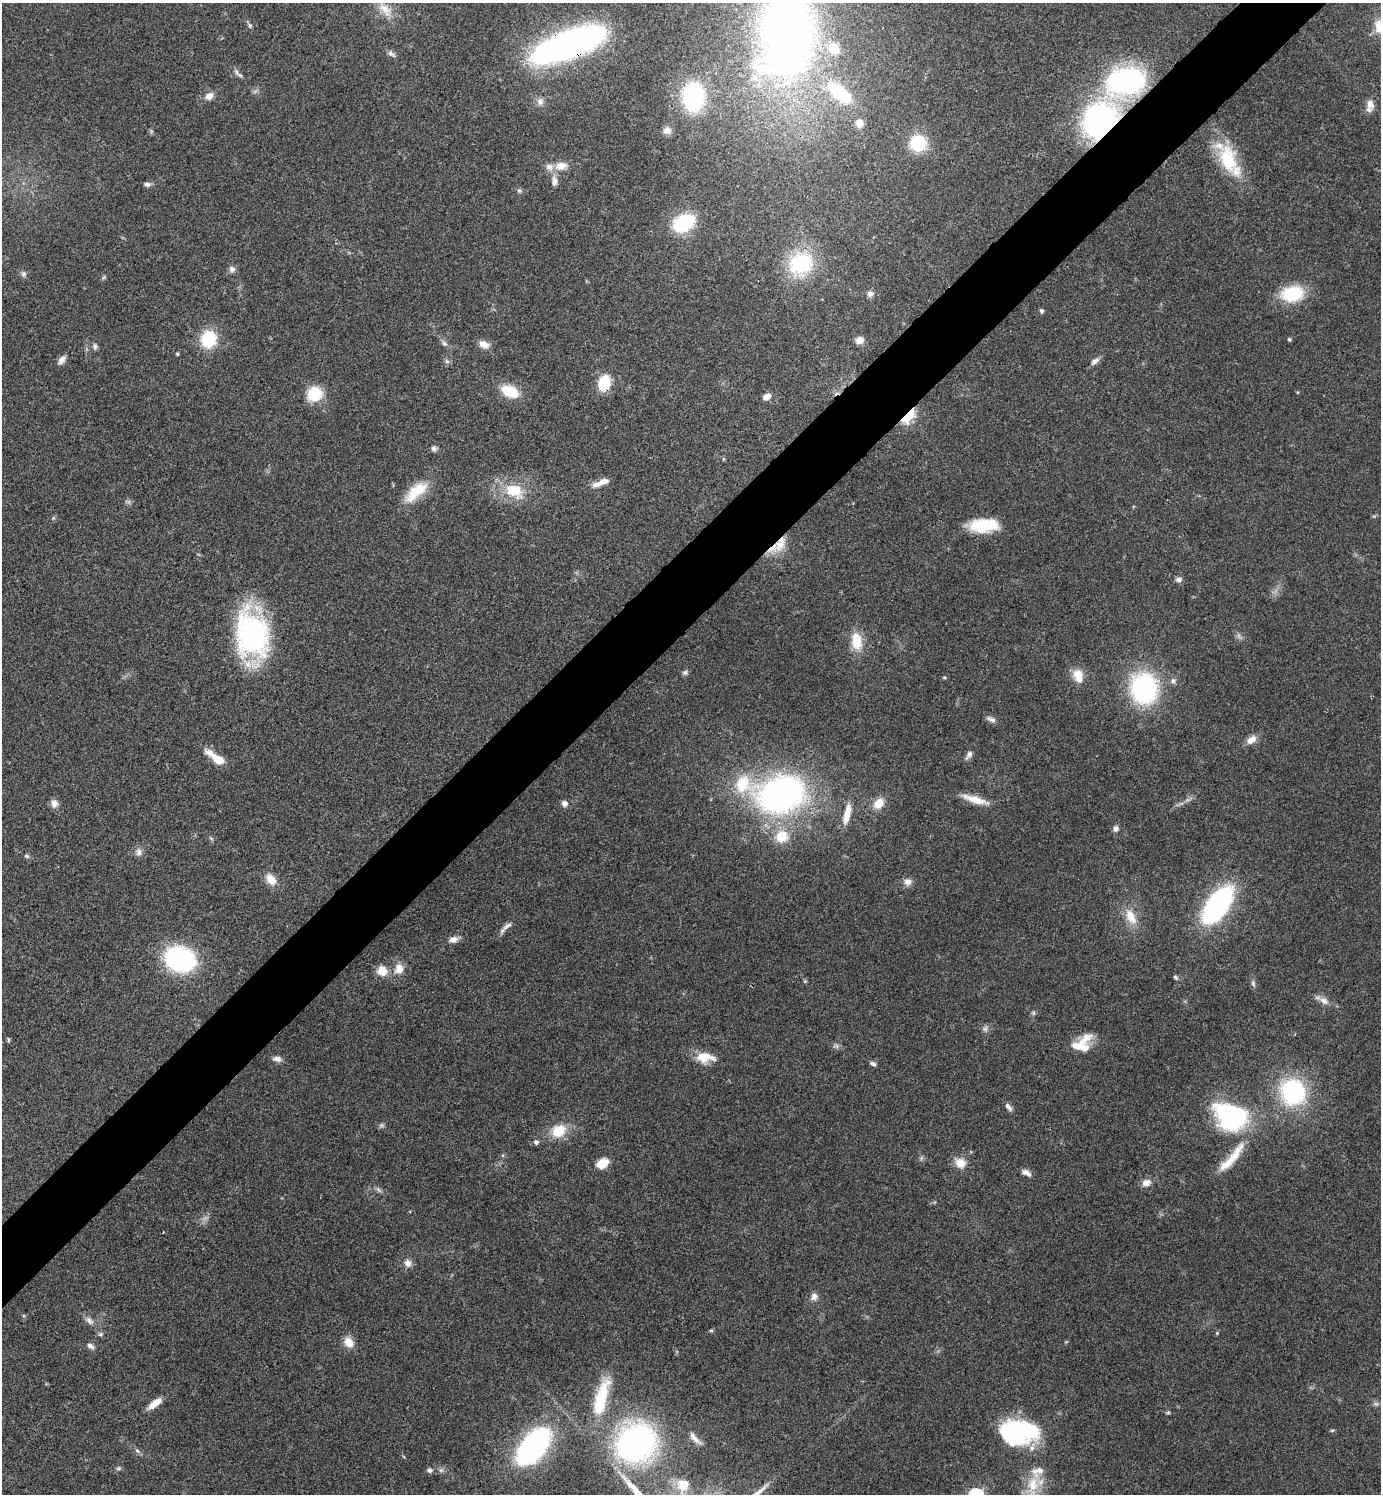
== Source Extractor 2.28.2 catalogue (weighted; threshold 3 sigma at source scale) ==
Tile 10 of 4 x 4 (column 2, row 3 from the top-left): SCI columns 1681-3059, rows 1496-2987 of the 5977 x 5979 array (HDU 1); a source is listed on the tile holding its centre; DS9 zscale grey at full resolution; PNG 1383 x 1496 px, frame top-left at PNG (2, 3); no overlay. Shown black and unused: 5% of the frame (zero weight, under 3 of 4 exposures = <1% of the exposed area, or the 3 px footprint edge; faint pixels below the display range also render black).
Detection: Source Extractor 2.28.2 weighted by HDU 2 'WHT'; one run over the whole footprint, this tile lists its part. Background 0.044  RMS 0.0048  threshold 0.0217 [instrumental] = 3 sigma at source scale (4.5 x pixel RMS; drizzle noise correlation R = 1.50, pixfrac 1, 0.05/0.05 arcsec/px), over >= 5 px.
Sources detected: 153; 6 too faint to see at this stretch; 1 inside a brighter object's white glare — not listed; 13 inside a brighter listed object's ellipse — not listed separately; the other 133 listed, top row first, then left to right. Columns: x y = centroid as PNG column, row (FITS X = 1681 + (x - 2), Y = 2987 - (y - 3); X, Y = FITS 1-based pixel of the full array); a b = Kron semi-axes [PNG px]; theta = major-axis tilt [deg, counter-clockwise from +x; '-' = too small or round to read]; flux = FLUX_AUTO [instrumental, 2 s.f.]
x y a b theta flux
385 9 29 13 -46 11
250 26 7 5 -89 1
787 34 88 57 83 340
569 44 56 19 21 270
391 54 13 6 -38 1.8
240 75 10 5 -32 1.5
1126 81 36 25 15 100
255 91 7 4 19 0.98
839 93 26 12 -39 32
209 96 13 9 32 3.4
693 97 20 15 -87 73
540 102 10 9 - 2.6
1370 104 12 8 -79 3.8
1100 121 36 29 56 120
859 123 10 9 - 4.2
667 131 10 9 - 2.8
918 143 13 12 - 26
1228 159 39 22 -74 25
561 166 16 10 10 6
554 181 16 7 -88 3.2
147 184 9 6 -1 1.6
519 191 7 5 -42 0.97
683 223 15 10 27 47
801 264 28 25 36 37
232 269 9 8 - 1.9
23 274 8 7 - 1.5
104 277 8 4 31 0.8
870 294 9 8 - 2.1
1292 294 23 16 9 25
1041 311 6 5 - 1.1
209 339 16 14 71 24
1289 339 4 4 - 0.86
859 340 9 8 - 3.8
444 344 9 7 -43 1.6
484 344 13 8 -24 4.1
95 346 9 6 -83 1.4
177 354 4 4 - 0.72
61 360 12 7 52 2.5
447 361 7 6 - 1.1
1095 361 12 6 37 2.3
604 383 13 9 77 19
510 391 15 9 -22 20
1297 392 5 3 - 0.43
314 394 14 13 - 17
767 397 10 7 32 3.3
908 416 12 6 49 42
434 449 7 7 - 1.4
723 459 5 3 - 0.49
604 481 13 7 18 4
514 491 22 15 -28 16
416 492 37 15 41 14
128 502 7 4 18 1
53 518 6 4 72 0.66
983 525 33 14 2 19
780 544 27 12 60 10
1178 580 9 7 -5 1.7
252 635 40 27 -78 120
856 641 21 13 -83 11
685 672 7 7 - 1.2
1078 674 15 12 11 6.1
944 677 5 3 - 0.55
1173 681 8 8 - 1.8
1144 688 24 22 -90 83
991 719 14 6 -25 2.1
1251 740 14 9 40 3.9
969 755 14 6 57 2.2
216 758 26 8 -36 9.5
742 784 25 23 77 21
781 795 31 22 18 210
974 799 32 8 -17 8.2
54 803 10 9 - 3
564 803 6 6 - 2.4
879 803 15 11 48 7
847 814 29 8 77 8.3
1116 829 8 7 - 1.8
782 836 17 16 - 11
211 838 7 3 -37 0.65
139 852 12 9 -84 2.5
26 856 8 5 -27 1
271 879 13 9 -54 6.5
907 882 10 10 - 2.9
1217 905 33 16 54 110
1131 917 24 13 -62 9.1
507 926 19 6 34 2.7
453 939 11 8 15 3
180 959 23 18 -19 84
399 968 14 11 66 5.6
382 971 10 9 - 8
1175 977 7 5 -55 0.95
1324 1001 13 8 -30 3.5
1033 1013 6 5 - 0.87
985 1029 9 7 57 1.6
8 1040 6 4 -84 0.69
836 1046 10 5 -7 1.4
1078 1046 36 12 43 11
703 1056 18 13 -2 9
277 1059 11 7 -9 2.3
873 1064 8 5 -25 1.3
1293 1092 23 21 -60 61
1008 1107 12 6 -51 1.9
1232 1116 37 27 -23 67
559 1131 15 12 30 13
536 1142 6 6 - 1.5
1234 1157 49 12 57 15
602 1163 11 8 29 9.1
960 1163 16 13 -37 5.9
1026 1173 13 6 -28 2.6
1146 1183 10 8 22 3.8
379 1190 10 5 -45 1.3
408 1263 11 10 - 2.8
814 1297 11 9 58 2.6
24 1316 6 4 -90 0.62
89 1321 12 7 -47 2.7
711 1330 5 4 - 0.67
1217 1333 5 4 - 0.62
100 1334 7 5 22 1
349 1342 14 11 -47 5.4
90 1346 10 6 -35 1.9
601 1398 49 14 75 27
155 1403 18 7 37 6.2
1376 1404 7 6 - 1.2
1168 1412 5 5 - 0.73
1017 1429 41 19 -17 56
1332 1430 6 4 1 0.63
695 1438 23 7 -46 3.2
636 1443 38 33 40 140
533 1446 37 20 50 110
137 1451 7 6 - 1.2
119 1468 7 5 15 0.96
429 1470 6 6 - 1.5
441 1470 7 6 - 1.3
683 1484 19 17 41 9.6
1034 1484 37 18 59 15
Overlapping masked pixels (flux is a lower limit): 6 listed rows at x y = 569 44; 1126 81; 1100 121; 604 383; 908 416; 780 544
Isophote crosses this tile's border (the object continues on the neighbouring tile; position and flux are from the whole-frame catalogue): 3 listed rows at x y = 385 9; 787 34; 1034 1484